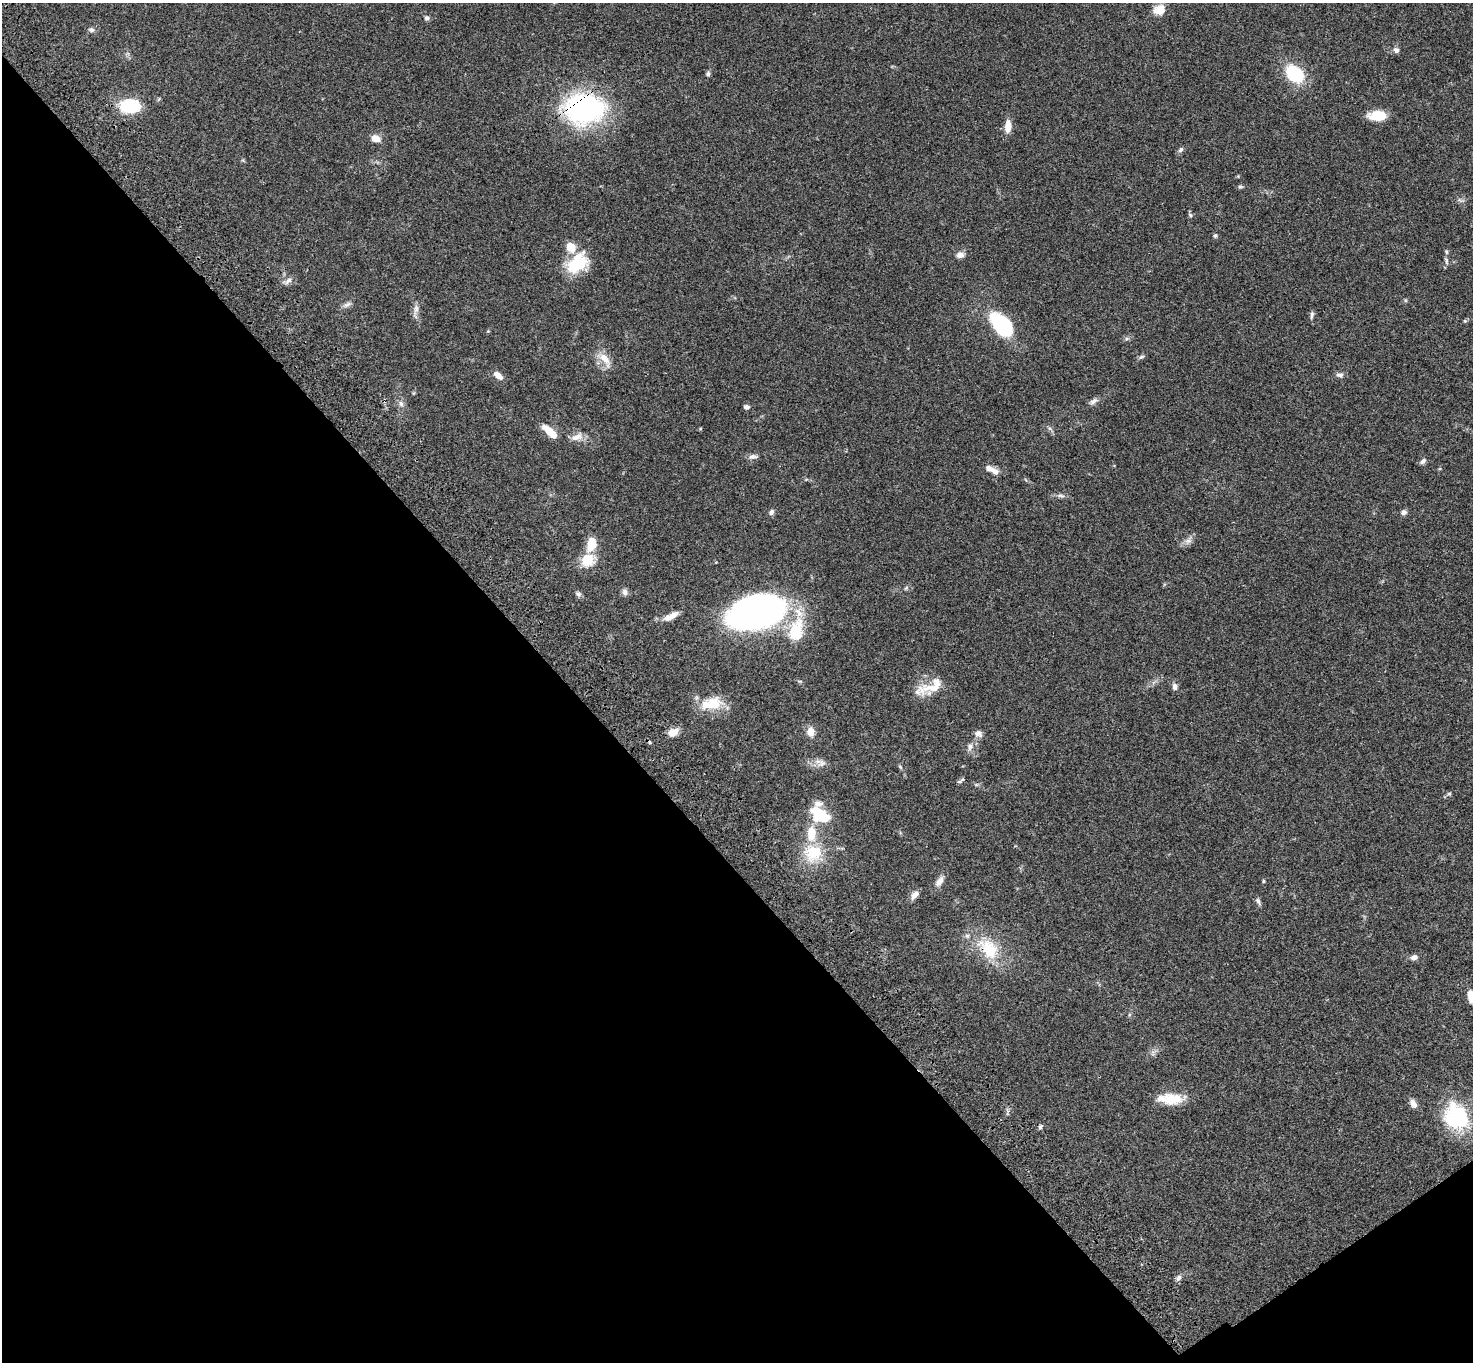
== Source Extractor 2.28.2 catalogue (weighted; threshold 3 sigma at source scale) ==
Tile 14 of 4 x 4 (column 2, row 4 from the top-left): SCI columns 1579-3049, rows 383-1742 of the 6094 x 6064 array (HDU 1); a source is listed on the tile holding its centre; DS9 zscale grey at full resolution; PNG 1475 x 1364 px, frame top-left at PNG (2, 3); no overlay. Shown black and unused: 40% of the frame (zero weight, under 3 of 4 exposures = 6% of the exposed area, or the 3 px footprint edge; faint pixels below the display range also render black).
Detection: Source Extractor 2.28.2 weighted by HDU 2 'WHT'; one run over the whole footprint, this tile lists its part. Background 0.0463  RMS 0.0052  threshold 0.0236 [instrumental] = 3 sigma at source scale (4.5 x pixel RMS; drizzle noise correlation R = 1.50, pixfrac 1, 0.05/0.05 arcsec/px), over >= 5 px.
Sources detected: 89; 1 cosmic-ray / hot-pixel residue — not listed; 7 inside a brighter listed object's ellipse — not listed separately; the other 81 listed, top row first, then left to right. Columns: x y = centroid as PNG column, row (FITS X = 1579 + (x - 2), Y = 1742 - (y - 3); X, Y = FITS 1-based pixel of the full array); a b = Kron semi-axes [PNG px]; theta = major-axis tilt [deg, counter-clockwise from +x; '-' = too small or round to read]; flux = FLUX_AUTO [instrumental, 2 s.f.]
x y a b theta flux
1159 10 14 11 16 6.2
427 18 7 6 - 1.2
91 30 9 6 -13 1.5
1396 50 8 7 - 1.7
708 74 6 5 - 1.2
1294 74 23 16 -46 22
130 106 17 11 2 34
584 109 32 25 0 120
1377 115 19 10 1 10
1008 126 16 8 85 5.2
375 138 9 7 -19 5.3
1181 150 8 6 46 1.3
1240 187 6 5 - 0.92
1461 200 11 5 -16 1.4
1190 215 7 6 - 0.99
1215 236 6 5 - 0.91
960 255 9 7 6 2.8
1446 261 11 5 -82 1.3
577 263 29 19 40 21
287 281 16 7 29 2.5
1405 300 6 4 -72 0.58
347 304 14 6 24 2
416 311 23 7 81 3.3
1312 315 12 4 82 1.3
1465 321 5 5 - 0.69
1002 326 21 13 -51 53
488 331 4 4 - 0.49
1127 339 7 5 31 1.1
1141 357 9 5 17 1.1
604 359 25 10 -49 7.1
498 375 11 6 -39 4
1340 375 9 7 -14 1.8
414 393 6 4 71 0.55
1093 401 13 6 35 2.2
401 404 9 6 -73 1.9
746 407 7 6 - 1.5
1050 428 7 4 -45 1.1
700 429 4 4 - 0.53
550 431 19 7 -42 8.6
577 437 18 10 18 4.5
753 457 15 7 3 2.2
1423 461 9 6 41 1.5
995 472 8 7 - 3
1061 496 13 6 -6 1.8
771 512 8 6 52 1.5
1404 512 8 7 - 1.7
1188 540 14 8 50 2.7
588 560 19 16 28 11
906 588 7 4 45 0.82
625 592 10 8 -73 1.9
578 594 7 6 - 1.6
757 611 49 26 12 250
671 616 19 7 27 5.2
796 630 37 22 77 23
800 681 8 4 -8 0.71
932 686 40 15 26 13
1175 686 9 7 -79 2.1
712 703 31 16 11 14
673 732 12 8 23 5
811 732 11 9 -83 4.7
978 733 10 8 -14 2.5
970 747 11 8 64 2.7
822 763 14 9 27 3.2
900 767 7 4 -53 0.75
959 782 8 5 12 0.95
1449 794 8 5 37 1
820 815 23 14 -34 20
813 853 25 23 -19 20
939 881 17 8 54 3.5
1263 881 5 4 - 0.58
914 895 12 7 49 3
1258 902 11 5 -63 1.4
988 949 38 24 -44 24
1414 957 8 7 - 2.3
1471 996 16 8 -76 5.7
1153 1052 11 5 52 1.9
1172 1099 28 14 2 12
1413 1103 11 7 -56 3.1
1456 1117 31 26 -63 40
1040 1127 6 5 - 1.1
1178 1278 9 6 62 1.8
Overlapping masked pixels (flux is a lower limit): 2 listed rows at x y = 584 109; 988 949
Isophote crosses this tile's border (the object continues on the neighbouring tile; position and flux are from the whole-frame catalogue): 1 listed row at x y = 1471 996